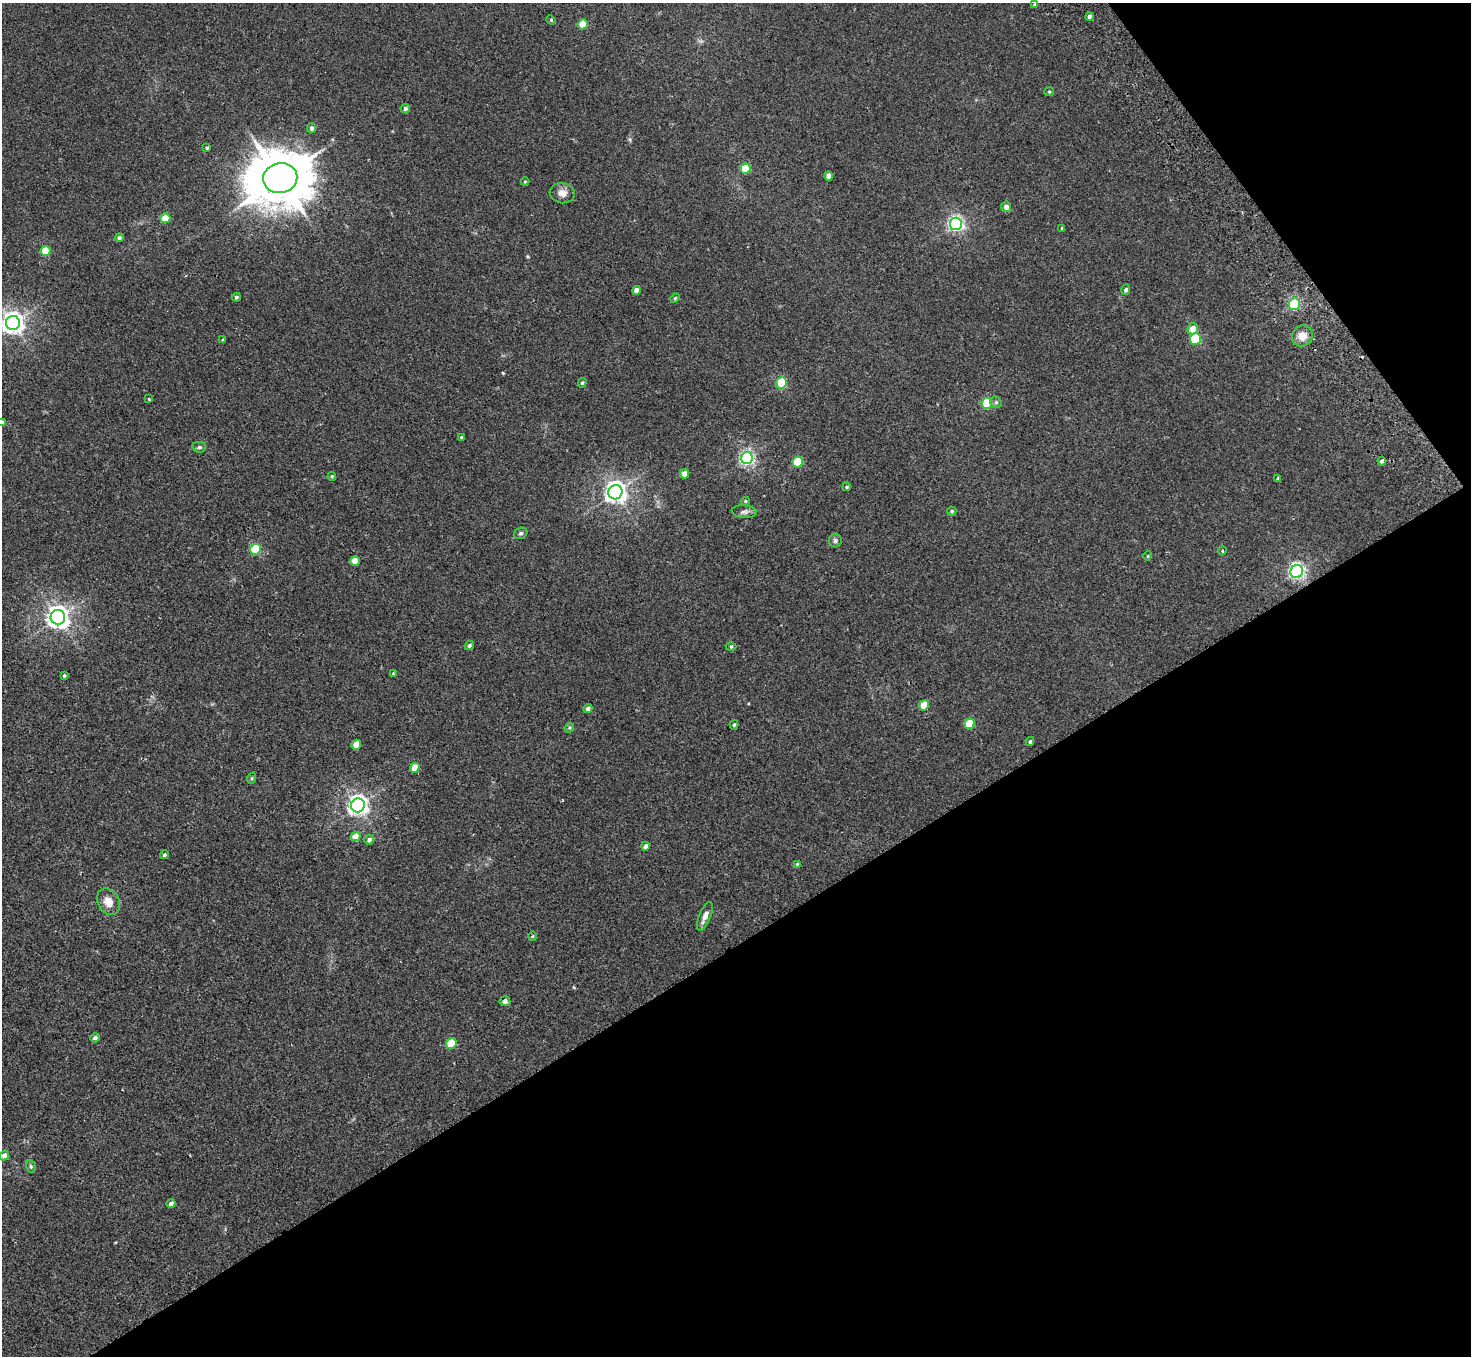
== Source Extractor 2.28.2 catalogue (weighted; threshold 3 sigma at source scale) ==
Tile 12 of 4 x 4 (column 4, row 3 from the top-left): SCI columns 4460-5928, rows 1552-2905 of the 5982 x 5946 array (HDU 1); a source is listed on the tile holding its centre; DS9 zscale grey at full resolution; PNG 1473 x 1358 px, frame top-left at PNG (2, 3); each listed source drawn as its Kron ellipse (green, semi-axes under 4 px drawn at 4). Shown black and unused: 35% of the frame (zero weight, under 2 of 3 exposures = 3% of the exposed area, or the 3 px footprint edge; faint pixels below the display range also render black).
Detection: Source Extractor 2.28.2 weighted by HDU 2 'WHT'; one run over the whole footprint, this tile lists its part. Background 0.0178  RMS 0.0058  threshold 0.0263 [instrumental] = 3 sigma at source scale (4.5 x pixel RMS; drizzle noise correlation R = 1.50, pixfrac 1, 0.05/0.05 arcsec/px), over >= 5 px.
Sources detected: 84; all 84 listed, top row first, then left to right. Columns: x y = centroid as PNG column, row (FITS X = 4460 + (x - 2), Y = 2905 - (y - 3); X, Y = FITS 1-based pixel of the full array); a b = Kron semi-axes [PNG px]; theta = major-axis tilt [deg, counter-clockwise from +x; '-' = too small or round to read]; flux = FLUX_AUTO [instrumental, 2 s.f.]
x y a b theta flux
1035 5 4 4 - 0.91
1089 17 4 4 - 1.9
551 20 5 4 - 0.66
583 24 5 5 - 11
1049 92 5 4 - 0.64
405 108 5 5 - 1.5
312 128 5 4 - 1.6
207 148 3 3 - 0.81
745 169 5 5 - 18
828 176 4 4 - 3.9
280 178 17 15 11 3300
525 182 4 4 - 0.55
562 193 12 10 -8 3.7
1006 207 5 5 - 2.7
165 218 5 5 - 10
956 224 6 6 - 150
1062 228 3 3 - 0.49
119 238 4 4 - 1.5
46 251 5 5 - 18
637 290 4 4 - 4.3
1126 290 5 4 - 1.5
236 297 4 4 - 0.93
675 298 5 4 - 0.62
1294 304 6 5 - 66
13 323 7 7 - 360
1193 329 6 5 - 5.2
1302 336 11 10 - 6.1
1195 339 6 5 - 42
223 340 3 3 - 0.86
582 383 5 4 - 0.84
782 383 5 5 - 39
149 399 4 3 - 0.42
996 402 6 5 - 1
987 403 5 5 - 32
2 422 4 4 - 0.66
461 437 4 4 - 0.72
199 447 7 5 -11 1.1
747 458 6 6 - 130
1382 461 4 3 - 1.1
798 462 5 5 - 27
685 474 5 4 - 5.8
332 476 4 4 - 0.59
1278 479 4 3 - 0.9
847 487 4 3 - 0.68
615 492 7 7 - 330
745 501 4 4 - 0.65
952 511 4 4 - 0.82
744 512 12 6 -4 2.1
521 533 7 5 29 1.1
835 540 7 6 - 1.3
255 549 5 5 - 35
1222 551 4 3 - 0.55
1148 556 5 3 - 0.45
355 561 5 4 - 10
1297 571 7 6 - 160
58 617 7 7 - 370
469 645 5 4 - 1.2
731 647 5 3 - 0.64
393 673 4 3 - 0.46
64 676 4 3 - 0.83
924 705 5 4 - 11
588 709 5 4 - 2
969 724 5 5 - 17
734 725 5 4 - 0.81
569 728 5 4 - 0.69
1030 742 4 4 - 0.98
356 745 5 4 - 7.5
415 768 5 4 - 10
252 778 6 3 72 0.55
358 805 7 7 - 270
356 836 5 4 - 7
369 840 5 4 - 1.7
645 846 4 3 - 1.6
164 855 5 4 - 0.84
797 864 4 3 - 0.54
108 902 14 10 -60 6.2
705 916 15 6 68 3.3
532 936 5 3 - 0.51
505 1001 5 5 - 2.1
95 1038 5 4 - 2
451 1043 5 5 - 23
4 1155 5 4 - 2.7
31 1166 6 5 - 0.91
171 1203 4 4 - 2
Isophote crosses this tile's border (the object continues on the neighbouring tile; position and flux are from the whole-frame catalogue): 2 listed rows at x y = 13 323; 2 422